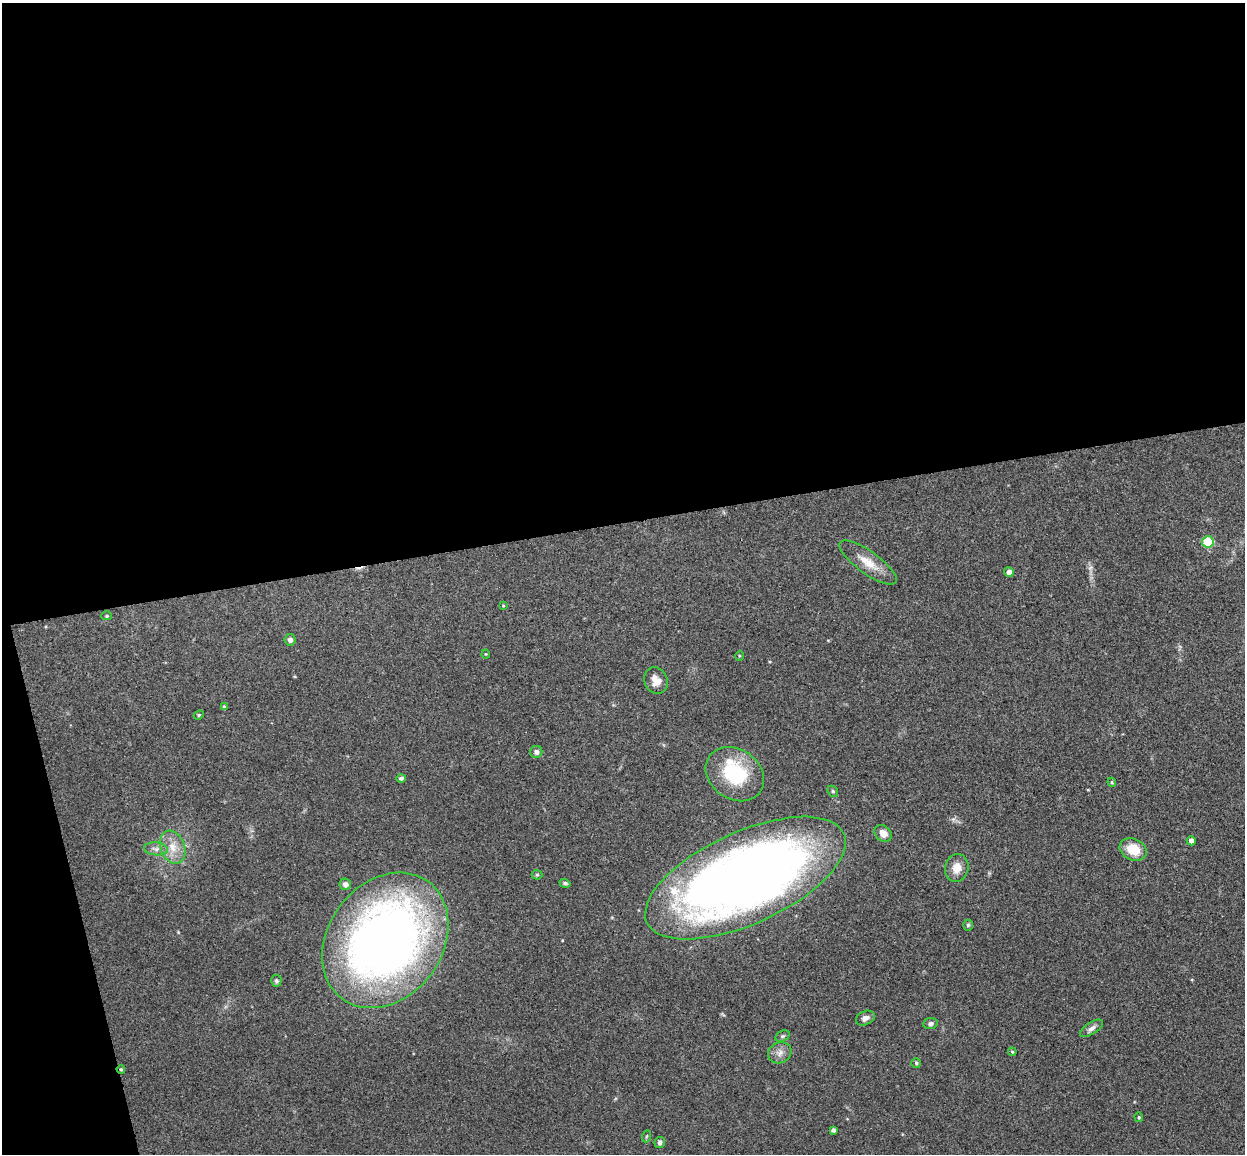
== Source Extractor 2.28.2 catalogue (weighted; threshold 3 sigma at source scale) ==
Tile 1 of 4 x 4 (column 1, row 1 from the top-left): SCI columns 57-1299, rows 3608-4759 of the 5086 x 5029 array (HDU 1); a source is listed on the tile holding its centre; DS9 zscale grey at full resolution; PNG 1247 x 1156 px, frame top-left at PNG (2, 3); each listed source drawn as its Kron ellipse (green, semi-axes under 4 px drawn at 4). Shown black and unused: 48% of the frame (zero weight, under 3 of 4 exposures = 5% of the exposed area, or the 3 px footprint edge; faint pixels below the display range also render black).
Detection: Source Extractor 2.28.2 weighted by HDU 2 'WHT'; one run over the whole footprint, this tile lists its part. Background 0.0705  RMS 0.0075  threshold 0.0339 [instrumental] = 3 sigma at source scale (4.5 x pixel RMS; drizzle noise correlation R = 1.50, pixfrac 1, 0.05/0.05 arcsec/px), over >= 5 px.
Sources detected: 44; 1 too faint to see at this stretch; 1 cosmic-ray / hot-pixel residue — neither listed nor drawn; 1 inside a brighter listed object's ellipse — not listed separately; the other 41 listed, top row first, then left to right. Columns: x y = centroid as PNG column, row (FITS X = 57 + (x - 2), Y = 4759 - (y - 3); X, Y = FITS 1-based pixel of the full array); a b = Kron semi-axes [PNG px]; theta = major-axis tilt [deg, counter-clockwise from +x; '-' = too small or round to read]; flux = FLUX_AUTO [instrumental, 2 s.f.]
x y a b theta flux
1208 542 6 5 - 34
868 563 34 11 -36 14
1009 572 5 4 - 4.3
503 606 4 4 - 0.71
107 616 5 4 - 0.97
290 640 5 5 - 2.9
486 654 4 4 - 0.73
739 656 5 3 - 0.72
656 681 14 11 -64 7.9
224 707 4 3 - 1.5
199 715 5 4 - 0.88
536 752 6 6 - 2.3
735 774 31 25 -36 51
401 778 5 4 - 2
1112 782 4 4 - 0.89
833 791 6 5 - 1.1
883 833 9 7 -45 6.3
1191 841 4 4 - 3.5
173 847 17 12 -68 11
156 849 12 6 -7 3.6
1133 849 14 10 -26 18
957 868 14 11 75 9.2
537 875 5 5 - 1
745 878 108 46 24 880
565 883 5 4 - 1.6
345 884 6 5 - 3.5
968 925 5 5 - 1.4
385 940 73 57 53 590
276 981 6 5 - 1.5
865 1018 10 6 24 3.4
930 1024 7 5 7 2.1
1091 1028 13 6 33 3.4
782 1036 8 5 26 1.5
1012 1052 4 4 - 0.87
780 1053 12 10 27 5
916 1063 5 4 - 1.3
121 1069 4 3 - 0.95
1139 1117 5 4 - 0.92
833 1130 4 4 - 2
647 1136 6 3 70 0.99
660 1143 5 5 - 2.4
Overlapping masked pixels (flux is a lower limit): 2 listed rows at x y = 745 878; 121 1069